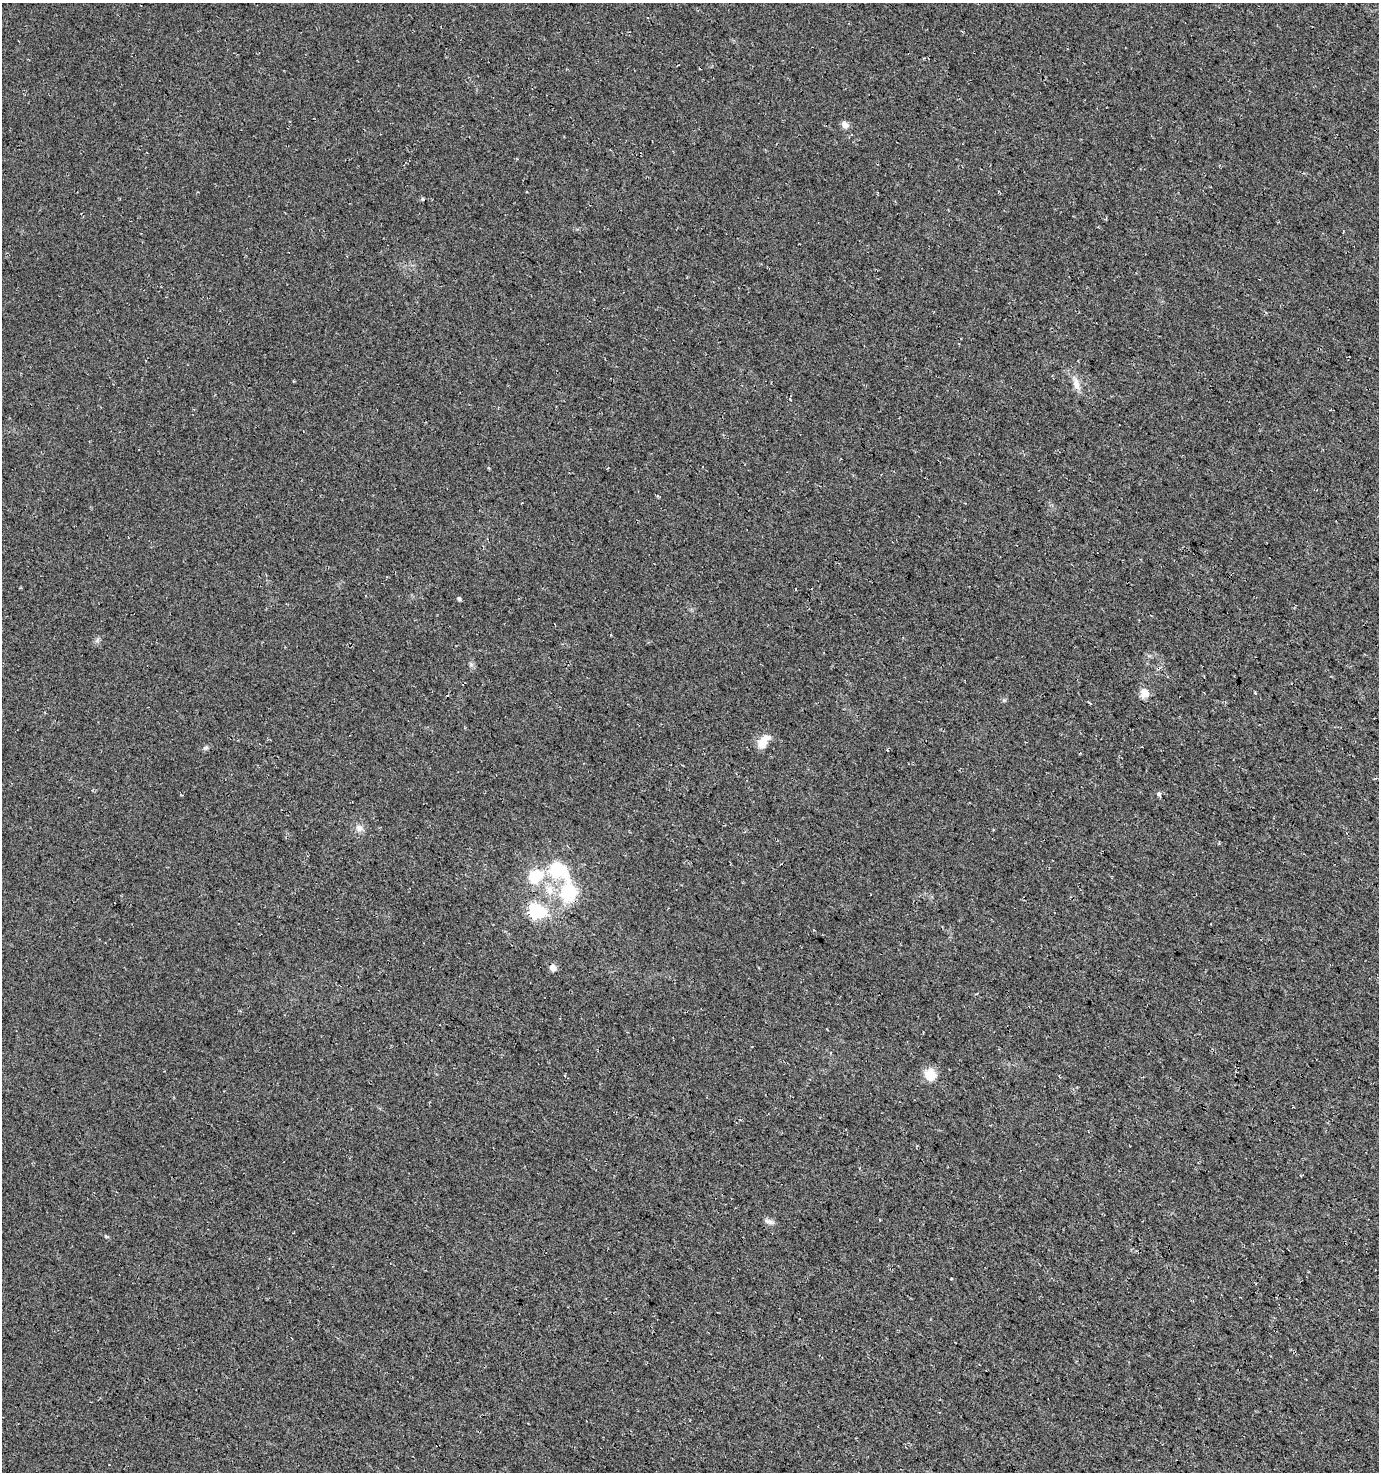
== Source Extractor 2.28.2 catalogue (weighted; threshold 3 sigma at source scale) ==
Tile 6 of 4 x 4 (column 2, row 2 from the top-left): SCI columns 1567-2943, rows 2947-4416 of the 5954 x 5886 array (HDU 1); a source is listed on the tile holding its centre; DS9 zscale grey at full resolution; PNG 1381 x 1474 px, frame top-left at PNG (2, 3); no overlay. Shown black and unused: <1% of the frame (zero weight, under 3 of 4 exposures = <1% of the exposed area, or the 3 px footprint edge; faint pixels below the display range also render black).
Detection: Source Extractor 2.28.2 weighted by HDU 2 'WHT'; one run over the whole footprint, this tile lists its part. Background 0.0246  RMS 0.0088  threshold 0.0396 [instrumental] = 3 sigma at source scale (4.5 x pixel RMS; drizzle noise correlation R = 1.50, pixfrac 1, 0.0396/0.0396 arcsec/px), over >= 5 px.
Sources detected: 19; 1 cosmic-ray / hot-pixel residue — not listed; the other 18 listed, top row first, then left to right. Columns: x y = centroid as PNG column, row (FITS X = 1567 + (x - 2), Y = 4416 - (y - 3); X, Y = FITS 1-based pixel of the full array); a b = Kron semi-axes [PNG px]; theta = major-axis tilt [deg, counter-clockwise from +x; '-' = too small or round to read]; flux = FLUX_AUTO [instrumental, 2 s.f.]
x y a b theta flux
845 125 9 7 -40 4.4
422 199 5 5 - 1
1076 384 17 8 -81 6.9
459 599 5 4 - 1.6
471 664 6 6 - 1.8
1145 693 7 7 - 12
764 741 20 10 51 11
206 747 7 5 17 1.7
1159 794 6 5 - 1.7
359 828 9 9 - 4.8
558 870 9 7 -32 150
535 876 7 6 - 72
549 890 15 10 -77 10
569 893 7 7 - 150
537 911 7 6 - 150
553 967 8 7 - 4.4
930 1075 11 11 - 17
769 1222 13 6 -16 3.4
Overlapping masked pixels (flux is a lower limit): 1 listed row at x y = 569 893
Unlisted compact peaks at least as high as the median listed source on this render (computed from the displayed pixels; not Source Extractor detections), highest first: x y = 1004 700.